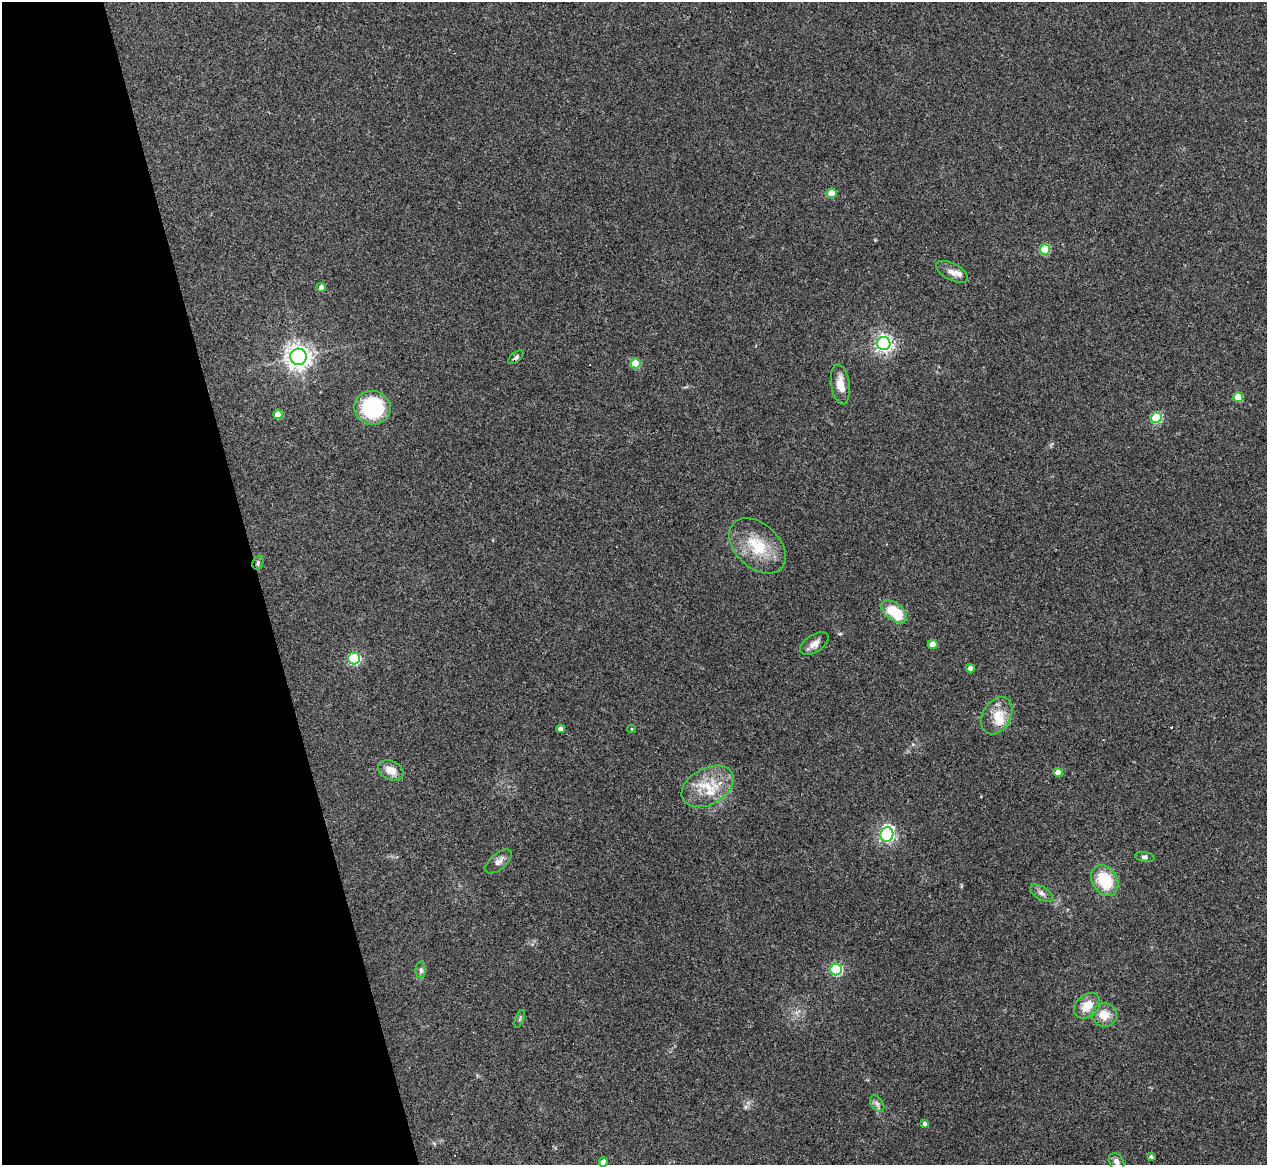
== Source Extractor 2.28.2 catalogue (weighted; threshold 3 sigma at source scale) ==
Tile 5 of 4 x 4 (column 1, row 2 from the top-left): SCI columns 1-1265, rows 2579-3741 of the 5061 x 5039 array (HDU 1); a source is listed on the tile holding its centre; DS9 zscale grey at full resolution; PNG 1269 x 1167 px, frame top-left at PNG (2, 2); each listed source drawn as its Kron ellipse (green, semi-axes under 4 px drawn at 4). Shown black and unused: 20% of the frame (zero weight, under 3 of 4 exposures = <1% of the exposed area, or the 3 px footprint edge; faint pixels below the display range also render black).
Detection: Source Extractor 2.28.2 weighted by HDU 2 'WHT'; one run over the whole footprint, this tile lists its part. Background 0.0954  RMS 0.0058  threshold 0.026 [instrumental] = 3 sigma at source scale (4.5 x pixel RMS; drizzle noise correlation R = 1.50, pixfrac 1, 0.05/0.05 arcsec/px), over >= 5 px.
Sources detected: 49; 1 inside a brighter object's white glare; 4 cosmic-ray / hot-pixel residue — neither listed nor drawn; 3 inside a brighter listed object's ellipse — not listed separately; the other 41 listed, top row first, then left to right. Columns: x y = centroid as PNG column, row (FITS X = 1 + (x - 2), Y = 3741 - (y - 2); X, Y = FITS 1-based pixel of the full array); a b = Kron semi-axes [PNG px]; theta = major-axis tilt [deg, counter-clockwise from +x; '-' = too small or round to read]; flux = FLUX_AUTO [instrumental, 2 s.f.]
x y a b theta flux
831 193 5 5 - 9.4
1045 249 5 5 - 25
952 272 17 8 -28 4
321 287 4 4 - 2.4
884 343 6 6 - 220
298 357 8 8 - 450
516 357 9 4 40 1.4
635 363 5 5 - 17
840 384 20 9 -82 7.3
1238 397 5 5 - 13
372 408 18 17 - 48
278 414 5 4 - 8.5
1156 418 5 5 - 35
757 546 33 22 -43 22
258 563 7 5 69 1.1
894 612 15 8 -38 19
814 644 16 8 34 4.2
933 645 5 4 - 8.3
354 658 6 5 - 58
970 668 4 4 - 2.8
997 716 20 14 59 10
560 729 4 4 - 2.1
632 729 4 3 - 0.46
391 770 13 9 -24 6.6
1058 773 4 4 - 5.6
708 786 28 18 29 17
887 835 7 6 - 130
1145 857 10 5 -9 1.5
498 861 16 8 41 3.3
1105 881 16 12 -59 22
1042 893 12 6 -33 2.5
836 969 6 6 - 57
421 970 8 5 -90 1.4
1087 1006 15 10 43 9.1
1104 1015 12 12 - 8
520 1019 9 3 69 0.87
877 1104 9 6 -54 1.8
925 1124 4 4 - 2.3
1151 1157 4 3 - 1.2
603 1162 4 4 - 4
1116 1162 9 7 -55 2.1
Isophote crosses this tile's border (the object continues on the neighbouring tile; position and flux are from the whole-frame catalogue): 1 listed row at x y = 603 1162